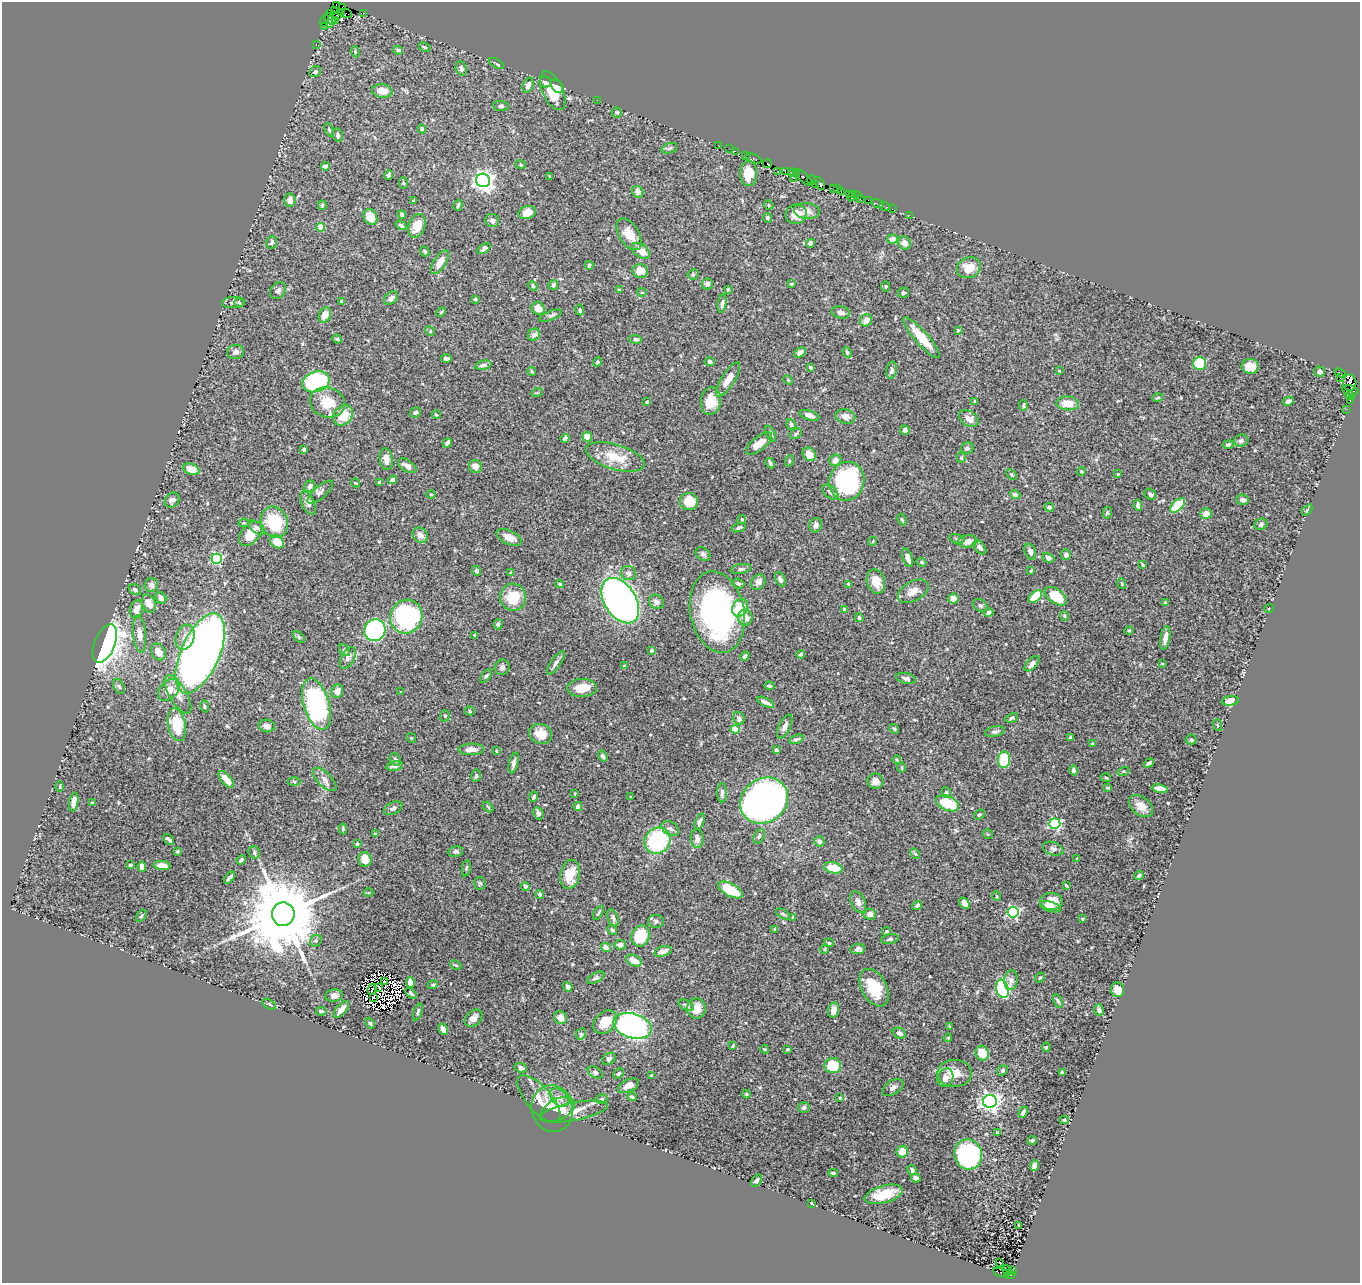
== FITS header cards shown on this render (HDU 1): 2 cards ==
NAXIS1  =                 1358
NAXIS2  =                 1281

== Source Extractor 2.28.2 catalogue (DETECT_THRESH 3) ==
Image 1358 x 1281 px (HDU 1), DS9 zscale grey, 1 PNG px = 1 image px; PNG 1362 x 1285 px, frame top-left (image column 1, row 1281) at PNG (2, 2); each listed source drawn as its Kron ellipse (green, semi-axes under 4 px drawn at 4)
Background 0.822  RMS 0.017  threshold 0.0506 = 3 sigma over >= 5 px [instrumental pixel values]
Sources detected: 536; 8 with non-positive FLUX_AUTO (blend fragments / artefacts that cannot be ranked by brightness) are neither listed nor drawn; of the other 528, the 500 brightest by FLUX_AUTO listed and drawn (28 fainter detections omitted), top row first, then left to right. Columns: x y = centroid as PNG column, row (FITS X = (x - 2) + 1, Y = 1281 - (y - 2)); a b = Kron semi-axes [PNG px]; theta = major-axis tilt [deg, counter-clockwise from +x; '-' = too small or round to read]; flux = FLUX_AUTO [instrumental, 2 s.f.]
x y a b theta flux
336 6 3 2 - 80
342 8 4 3 - 82
334 10 2 2 - 140
341 13 4 3 - 300
347 13 5 2 - 26
364 13 3 2 - 61
331 14 3 2 - 49
338 16 2 2 - 7.6
330 19 7 3 -45 78
335 20 2 2 - 16
324 21 6 3 75 40
329 23 3 3 - 16
324 26 2 2 - 14
316 45 3 2 - 33
424 47 6 4 -27 1.7
398 50 5 4 - 2.7
355 52 6 4 -72 1.6
497 64 8 3 -30 1.9
461 68 7 5 -68 3.9
315 72 6 5 - 1.9
545 82 6 5 - 3.6
528 85 8 5 68 5.9
557 86 7 5 -52 6
382 91 10 7 -6 11
553 91 21 10 -65 29
597 100 2 2 - 7.6
501 106 8 5 -6 2.5
617 112 5 5 - 2
422 129 4 4 - 1.8
329 130 7 4 -69 1.6
338 135 7 5 -76 2.4
718 145 2 2 - 14
669 148 8 5 19 2.4
729 149 2 2 - 25
735 151 2 2 - 10
745 155 3 2 - 58
754 158 8 3 -22 88
767 164 4 3 - 35
521 165 5 4 - 1.5
326 166 4 4 - 4.9
777 171 2 2 - 16
785 172 2 2 - 27
749 173 13 8 89 24
793 173 4 3 - 58
796 174 3 2 - 69
389 175 5 3 - 3
550 177 4 2 - 1.1
794 178 3 2 - 29
804 178 11 3 -46 220
483 180 7 6 - 650
811 180 4 4 - 31
403 183 6 4 -80 1.3
815 184 3 2 - 46
820 184 6 3 -61 100
833 189 3 2 - 27
838 189 3 2 - 15
638 192 6 5 - 7.2
841 192 3 2 - 37
849 194 3 3 - 37
852 196 5 2 - 62
857 196 3 3 - 32
860 199 3 2 - 56
290 200 7 5 86 6.3
868 200 2 2 - 10
413 201 3 3 - 1.3
878 204 6 2 -18 33
322 205 5 4 - 2.1
458 205 5 3 - 1.9
769 205 5 4 - 1.5
885 206 6 2 -19 18
892 209 2 2 - 3.2
807 211 13 8 -5 6.9
527 213 9 6 18 13
796 214 10 10 - 14
402 215 4 3 - 2.4
909 215 2 2 - 24
370 217 8 6 -60 16
767 218 5 4 - 2.6
492 220 7 6 - 4.4
401 225 6 4 -31 3
417 226 12 8 68 20
321 227 4 4 - 22
629 234 17 10 -59 18
892 239 5 4 - 7.9
272 242 6 5 - 2.7
811 243 5 4 - 5
904 243 7 6 - 8.2
484 249 7 4 34 3
425 251 5 4 - 2.3
641 251 10 6 -37 13
440 262 13 6 57 12
589 265 4 3 - 2.3
969 268 12 10 26 17
640 271 7 7 - 12
693 274 5 5 - 1.7
707 284 6 5 - 5.2
791 284 3 3 - 1.5
553 285 5 4 - 2.4
533 286 5 4 - 1.3
886 286 5 4 - 1.6
728 289 4 3 - 1.2
278 290 9 7 51 3.9
619 290 4 3 - 1.2
642 292 4 4 - 1.4
903 293 5 5 - 2.2
391 298 8 5 42 5.3
475 299 3 3 - 3.3
341 301 3 3 - 1.9
233 302 11 5 2 3.4
239 303 5 4 - 1.8
722 304 9 4 82 3.2
538 308 7 6 - 10
580 310 5 4 - 1.9
441 312 6 3 45 1.1
841 312 9 6 -11 4.6
325 315 8 5 67 12
551 316 12 4 21 2.9
866 320 6 5 - 7.9
958 330 4 4 - 1.4
430 331 5 4 - 1.4
534 335 6 5 - 4
922 338 26 6 -49 28
337 339 5 3 - 2.1
636 339 6 4 -2 3.5
235 352 8 7 - 4.3
847 352 5 4 - 1.8
800 353 6 4 33 4.5
446 358 5 3 - 3.3
597 362 5 4 - 1.7
710 362 5 4 - 3
1200 363 7 6 - 58
483 365 8 4 13 3.1
1250 366 8 7 - 14
810 367 4 3 - 2.9
892 370 9 5 80 2.9
532 371 4 3 - 1.5
1059 371 3 3 - 1.1
1319 372 5 5 - 5.3
1340 373 6 3 -26 120
1340 378 2 2 - 11
728 379 20 6 58 15
788 380 5 3 - 1.1
316 382 14 10 17 190
1350 383 8 6 88 730
1350 390 8 5 -13 170
537 393 6 3 18 1.1
1350 396 5 3 - 45
1158 398 5 3 - 1.5
1350 400 4 3 - 48
711 401 14 10 83 21
1288 401 6 4 28 4.5
327 402 18 15 -18 28
647 402 4 3 - 1.5
975 402 4 3 - 2.3
1068 403 11 7 -5 17
1023 406 5 4 - 1.6
1347 409 2 2 - 7.2
415 412 6 4 27 2
343 415 11 9 46 26
436 415 4 3 - 1.5
809 415 10 4 -17 6.5
845 416 10 7 -13 7.4
969 418 10 7 -34 8
791 424 6 4 -70 2.6
905 430 5 4 - 3
771 434 9 4 -62 3
796 434 7 4 32 1.8
587 437 5 4 - 13
565 438 4 4 - 3.3
1241 441 7 6 - 3.3
447 443 5 3 - 3.6
759 443 15 6 38 14
1228 444 5 4 - 2.8
967 448 6 5 - 3.3
304 449 3 3 - 2.1
809 454 7 6 - 12
615 457 30 12 -17 30
961 457 5 4 - 1.4
386 459 11 6 -80 9.6
835 460 6 5 - 5.2
789 461 5 3 - 1.1
770 463 5 3 - 2.3
407 466 10 5 -32 6.2
475 466 7 6 - 6.6
191 469 8 5 -24 16
1081 471 4 4 - 1.1
1118 474 3 2 - 1
1012 475 6 4 -45 1.4
393 480 4 4 - 5.9
847 481 19 17 72 160
379 482 3 3 - 1.3
355 483 4 3 - 1.1
310 486 6 5 - 5.1
320 492 16 6 41 4
830 492 9 5 -39 3.9
1150 494 6 5 - 3.2
431 495 5 3 - 1.1
1015 495 5 4 - 2.9
172 500 8 6 48 5.6
1243 500 6 5 - 4.7
689 502 9 8 - 24
308 503 13 6 -66 7.9
1138 505 5 3 - 3.9
1178 505 9 5 43 41
1049 507 5 4 - 3.9
1307 510 6 4 47 1.2
1107 513 6 4 78 1.7
1206 514 5 5 - 12
742 519 4 4 - 1.9
902 520 6 4 -63 1.6
274 522 16 13 -68 52
244 523 5 4 - 1.3
1261 524 7 5 27 2.6
816 525 7 6 - 5.2
257 528 9 5 -38 3.8
739 528 7 4 20 2.4
250 534 14 9 50 23
420 535 8 7 - 7.7
509 537 13 7 -25 11
957 539 8 4 -17 1.9
873 541 4 3 - 0.97
968 541 10 6 8 8.6
277 542 7 6 - 21
980 547 8 5 -52 3.3
1030 552 8 5 -69 4.7
703 554 8 6 -42 3.2
1066 554 5 5 - 3.8
908 558 10 4 -72 6.5
1048 558 6 4 -28 4.2
217 559 5 5 - 130
921 562 5 4 - 1.9
1143 565 4 3 - 1.4
741 569 10 4 9 2.9
477 571 5 4 - 2.6
1031 571 3 3 - 0.97
511 573 4 3 - 1
629 573 8 6 -24 4.7
780 579 7 5 -65 3.8
758 582 8 6 53 6.8
876 582 12 9 -73 15
738 583 6 5 - 2.3
560 584 4 3 - 1.5
848 584 4 2 - 1.4
1122 584 5 3 - 1.1
151 585 7 6 - 4.3
135 590 6 5 - 2.8
913 591 17 9 28 11
1056 596 12 7 -36 34
513 597 13 13 - 29
1035 597 8 5 42 27
161 598 6 5 - 6.5
953 599 5 5 - 8.1
620 601 25 16 -58 650
656 602 8 6 -37 4.6
149 603 9 6 -70 10
1165 603 4 4 - 2.1
980 605 8 6 -34 2.7
740 608 9 7 58 25
1269 608 5 3 - 1.1
136 609 9 6 72 8.4
844 609 4 4 - 2.5
717 612 41 27 -79 280
989 612 5 4 - 4.3
1064 616 5 4 - 1.3
406 617 17 16 - 150
745 618 8 7 - 10
859 618 4 4 - 2.1
498 624 5 4 - 2.3
375 630 11 10 - 210
1129 630 5 3 - 0.96
140 634 19 6 -85 8.2
475 636 3 3 - 1.4
185 637 13 9 70 9.2
299 637 7 4 -45 1.6
1165 638 12 5 80 7.5
105 644 20 10 67 750
344 650 6 4 -50 2.1
651 650 4 4 - 1.6
158 652 9 6 -57 12
200 653 43 19 66 1100
801 654 4 4 - 2.2
745 656 5 4 - 2.6
348 658 12 6 61 4.5
556 663 13 5 55 4.1
1032 664 9 5 48 6.8
1162 664 3 2 - 0.95
624 666 4 4 - 1.6
502 667 8 7 - 3.7
486 676 8 4 54 1.8
906 678 10 5 -11 4.2
119 686 8 5 -62 2.5
769 686 5 3 - 1.7
582 688 15 9 3 18
169 690 13 8 45 11
337 691 7 5 63 6.1
401 692 4 3 - 1
178 694 21 9 -60 11
1230 701 8 5 7 7.8
765 702 9 3 -26 5.5
316 704 26 13 -73 180
205 707 6 4 -81 1.5
470 711 5 4 - 1.7
445 716 6 4 70 1.6
739 718 6 5 - 4
1012 718 6 4 23 2.1
177 725 17 8 -79 35
1217 725 6 3 -71 1.3
267 726 8 6 -10 6.4
785 727 13 5 63 5.1
735 729 4 4 - 34
894 729 5 4 - 1.5
995 732 10 5 14 3.1
541 734 12 9 -21 13
1070 737 3 3 - 2.3
411 738 5 4 - 1.5
796 739 7 4 19 2
1191 740 5 5 - 2.4
1093 744 4 3 - 2.5
471 749 13 6 1 9.9
776 750 4 3 - 2
496 751 4 3 - 1.3
603 756 6 4 -56 2.6
395 759 6 5 - 2.9
897 760 4 3 - 1
1004 760 8 6 82 52
514 763 10 4 77 4.2
1149 763 5 3 - 3.8
395 766 8 5 10 4.4
902 767 5 3 - 1.2
1073 770 5 4 - 3.7
1123 771 6 4 19 1.4
476 776 6 5 - 2.5
1106 777 5 2 - 1.2
226 779 10 5 -49 8.6
325 779 15 7 -45 6.4
294 781 6 4 -3 1.5
875 781 8 7 - 7.6
60 787 5 2 - 1.2
1108 788 3 3 - 1.7
1160 789 8 4 -10 9.8
946 792 5 4 - 1.9
722 793 9 5 90 4.4
575 794 3 2 - 0.93
534 797 5 4 - 2.5
631 797 3 3 - 0.94
764 800 25 22 37 940
74 802 9 4 81 9.2
92 803 4 4 - 1.6
948 803 12 7 -23 36
578 806 4 4 - 3.7
1141 806 13 9 -39 10
488 807 6 3 -46 1.3
393 808 10 6 25 4
538 813 6 5 - 3.2
979 814 6 4 35 1.8
700 822 8 4 68 3.1
1055 824 5 5 - 150
343 829 5 3 - 1.9
670 829 9 6 -31 4.2
375 834 3 3 - 2.2
988 834 5 3 - 1.1
759 836 7 5 62 2.4
168 839 6 3 -41 2.3
697 839 9 6 90 5.3
657 841 13 12 - 110
819 841 5 5 - 5
357 844 4 3 - 1.6
1053 849 11 6 -19 3.5
177 852 3 3 - 1.6
254 852 6 5 - 2.6
456 852 7 5 10 2.3
915 854 6 4 -49 1.9
1077 858 4 2 - 1.5
365 859 7 6 - 13
241 860 5 3 - 3
130 865 3 3 - 1.9
162 866 8 4 -7 6.4
142 867 5 4 - 6.6
466 868 8 2 79 1.3
833 868 9 5 -12 24
570 874 15 10 78 26
1139 875 4 3 - 2.7
229 878 7 3 52 3.8
480 883 6 5 - 1.9
525 886 4 4 - 2.6
1066 886 4 2 - 1.4
730 890 13 6 -28 31
368 893 5 3 - 1.1
540 894 4 4 - 2.8
996 896 5 3 - 0.98
1051 901 11 8 -2 15
858 902 11 7 -65 6.5
964 903 6 4 -53 5.4
917 906 5 3 - 1.9
1050 907 10 5 -16 5.9
1013 912 5 5 - 160
598 913 8 3 60 1.5
283 914 11 11 - 17000
783 914 8 3 -33 1.7
870 914 6 5 - 6.3
141 916 7 3 55 1.4
793 917 4 3 - 1.3
613 918 9 5 -69 3.6
1082 919 4 3 - 1.2
656 921 8 6 0 3.1
775 929 4 3 - 1
612 930 5 4 - 2.1
887 931 4 4 - 1.6
641 936 10 9 - 40
890 939 8 5 11 2.6
316 941 6 5 - 2
829 943 5 4 - 2.1
620 945 5 5 - 6
606 947 5 4 - 7.2
825 949 5 3 - 1
858 949 7 5 7 4.4
663 951 9 5 16 7.9
634 961 8 5 -28 12
456 965 6 4 -26 1.6
596 978 9 5 28 2.7
1040 978 5 4 - 1.4
1011 980 10 6 83 6.3
384 982 3 2 - 2
410 982 5 4 - 13
433 985 5 4 - 1.5
379 987 4 2 - 2.4
568 987 5 4 - 3
874 988 20 12 -62 36
372 989 5 2 - 1.3
1002 989 9 6 -75 170
1117 990 7 6 - 13
411 993 7 4 -44 2.4
334 995 9 6 6 4.6
374 998 3 2 - 1.4
1058 1001 7 4 -64 2.2
269 1004 7 4 -32 2.3
686 1005 8 5 -29 2.6
696 1008 10 9 - 15
341 1009 10 5 49 8.4
833 1010 8 5 77 8.2
1099 1010 6 4 -73 2.9
321 1011 5 4 - 2
418 1012 9 3 72 2.1
473 1018 10 7 44 6.2
560 1018 6 6 - 5.5
605 1022 13 10 43 21
370 1023 6 4 -68 1.8
633 1026 20 12 -17 320
950 1027 4 3 - 1.5
443 1029 6 4 -61 5
899 1033 7 5 -25 4.7
581 1034 6 5 - 1.9
948 1038 4 3 - 1.1
733 1046 4 2 - 1.6
1046 1047 5 4 - 1.2
765 1049 4 2 - 1.3
788 1049 3 3 - 1.8
982 1053 7 6 - 23
609 1059 7 5 39 2.8
833 1065 8 7 - 45
521 1068 6 4 -25 3.4
1003 1070 6 4 34 1.8
595 1072 8 5 -31 2.4
1062 1072 4 3 - 2.2
954 1073 17 13 0 20
618 1074 6 4 44 2
652 1075 4 3 - 3
945 1078 9 8 - 7
628 1086 11 6 26 9.4
893 1087 12 7 33 4.9
746 1094 4 3 - 1.4
632 1097 5 3 - 1.3
559 1098 11 7 -45 7.5
840 1098 4 3 - 1.2
539 1099 29 12 -49 20
602 1099 6 5 - 2.5
990 1101 7 6 - 510
552 1108 23 20 -77 23
804 1108 6 5 - 3.2
558 1110 18 10 27 12
574 1112 34 9 10 20
1023 1112 6 3 65 3.1
1064 1120 4 4 - 1.6
997 1133 3 3 - 1.1
1032 1140 5 4 - 1.5
902 1152 6 5 - 18
968 1155 15 14 - 150
1034 1166 5 4 - 5.5
912 1170 5 3 - 2.3
833 1173 5 3 - 1.8
916 1178 5 4 - 4.9
757 1180 7 4 53 2.9
884 1194 19 8 15 29
811 1203 3 2 - 1.4
1019 1226 4 2 - 1.3
999 1262 3 2 - 2.7
1007 1270 5 3 - 92
1013 1270 3 2 - 64
1001 1273 8 4 -15 450
1010 1275 5 4 - 270
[28 fainter detections neither listed nor drawn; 8 non-positive-flux detections neither listed nor drawn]